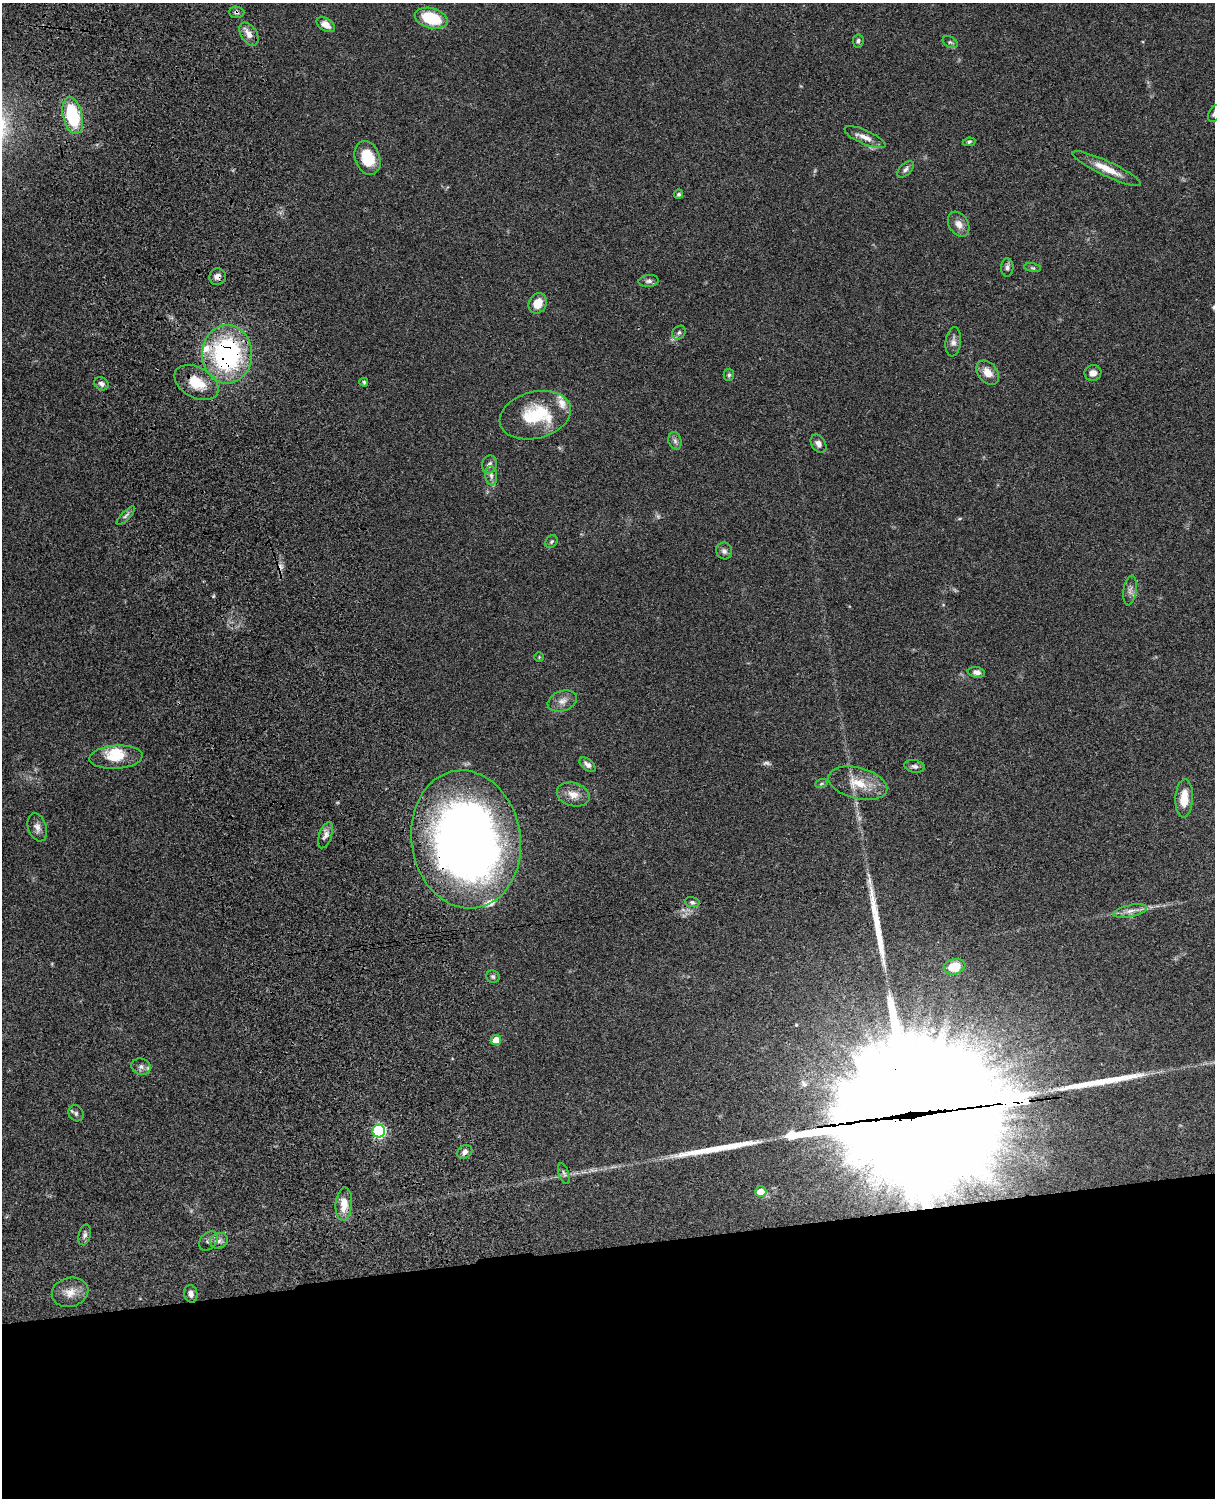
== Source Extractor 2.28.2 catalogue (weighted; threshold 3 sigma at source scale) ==
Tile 11 of 4 x 3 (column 3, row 3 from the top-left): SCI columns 2546-3758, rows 277-1772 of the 5089 x 4927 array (HDU 1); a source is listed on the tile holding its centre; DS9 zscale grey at full resolution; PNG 1217 x 1500 px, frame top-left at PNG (2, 3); each listed source drawn as its Kron ellipse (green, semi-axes under 4 px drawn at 4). Shown black and unused: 17% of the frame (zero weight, under 3 of 4 exposures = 6% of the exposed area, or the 3 px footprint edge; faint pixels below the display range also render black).
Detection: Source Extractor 2.28.2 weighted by HDU 2 'WHT'; one run over the whole footprint, this tile lists its part. Background 0.0798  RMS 0.0058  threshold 0.0262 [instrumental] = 3 sigma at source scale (4.5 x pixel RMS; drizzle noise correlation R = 1.50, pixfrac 1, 0.05/0.05 arcsec/px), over >= 5 px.
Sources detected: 87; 2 too faint to see at this stretch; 5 inside a brighter object's white glare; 1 cosmic-ray / hot-pixel residue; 6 long thin detections or spike segments (spike, bleed or trail) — neither listed nor drawn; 5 inside a brighter listed object's ellipse — not listed separately; the other 68 listed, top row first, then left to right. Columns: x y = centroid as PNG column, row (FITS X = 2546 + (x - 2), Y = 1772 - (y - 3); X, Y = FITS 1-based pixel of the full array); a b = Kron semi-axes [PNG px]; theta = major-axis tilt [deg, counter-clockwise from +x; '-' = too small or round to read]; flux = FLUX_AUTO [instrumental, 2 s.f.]
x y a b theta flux
237 12 7 5 -4 1.6
431 18 17 10 -16 26
326 25 10 6 -30 5
249 34 13 8 -57 4.4
858 41 6 5 - 1.4
950 42 8 5 -28 1.3
1214 114 9 5 63 1.5
73 116 19 9 -77 34
865 137 22 7 -24 4.9
969 142 6 4 11 0.94
368 158 17 12 -70 17
905 169 10 5 45 1.8
1107 169 38 7 -25 9.9
679 194 5 4 - 1.3
959 224 13 9 -58 4.5
1007 268 9 6 89 1.8
1032 268 8 4 -9 1
217 277 8 8 - 2.6
649 281 10 6 5 1.7
538 303 10 8 61 7.8
679 333 7 6 - 1.5
953 342 14 7 83 3.1
227 354 29 25 90 98
988 373 13 9 -48 6.4
1093 373 8 8 - 3.5
729 375 6 5 - 1.1
364 382 4 4 - 0.79
196 383 24 15 -28 14
101 384 7 6 - 2.1
535 415 36 23 15 31
675 441 9 6 -74 1.9
818 444 10 7 -56 2.7
489 464 9 7 73 2.3
491 476 10 6 -83 2.1
126 516 12 3 45 1.4
551 542 7 5 55 1
724 551 8 8 - 2.2
1130 590 15 6 82 2.6
539 657 5 5 - 0.7
976 672 8 5 -9 2.7
562 701 15 10 19 4.4
116 757 26 11 4 13
588 765 9 5 -40 2.3
915 766 10 6 -11 1.8
858 783 30 15 -14 15
821 784 6 4 20 0.86
573 794 17 11 -15 5.9
1184 798 19 8 87 10
37 827 14 9 -71 3.5
326 835 14 6 70 3
466 839 69 54 -81 470
692 902 7 5 -10 1.1
1130 911 17 6 12 3.8
954 967 11 7 15 11
493 977 7 6 - 1.3
496 1040 5 5 - 8.4
141 1067 10 8 -16 2.5
76 1113 8 7 - 1.5
379 1131 6 6 - 91
465 1152 8 6 35 2.3
564 1173 11 5 -72 1.4
761 1192 5 5 - 11
344 1204 16 8 85 8.3
85 1235 10 6 76 1.7
208 1241 11 8 46 2.1
219 1241 9 7 23 2.4
70 1292 18 14 14 7.2
191 1294 9 6 -79 2.3
Overlapping masked pixels (flux is a lower limit): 5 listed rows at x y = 237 12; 217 277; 227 354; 196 383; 466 839
Isophote crosses this tile's border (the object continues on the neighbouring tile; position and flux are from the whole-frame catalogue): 1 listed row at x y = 1214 114